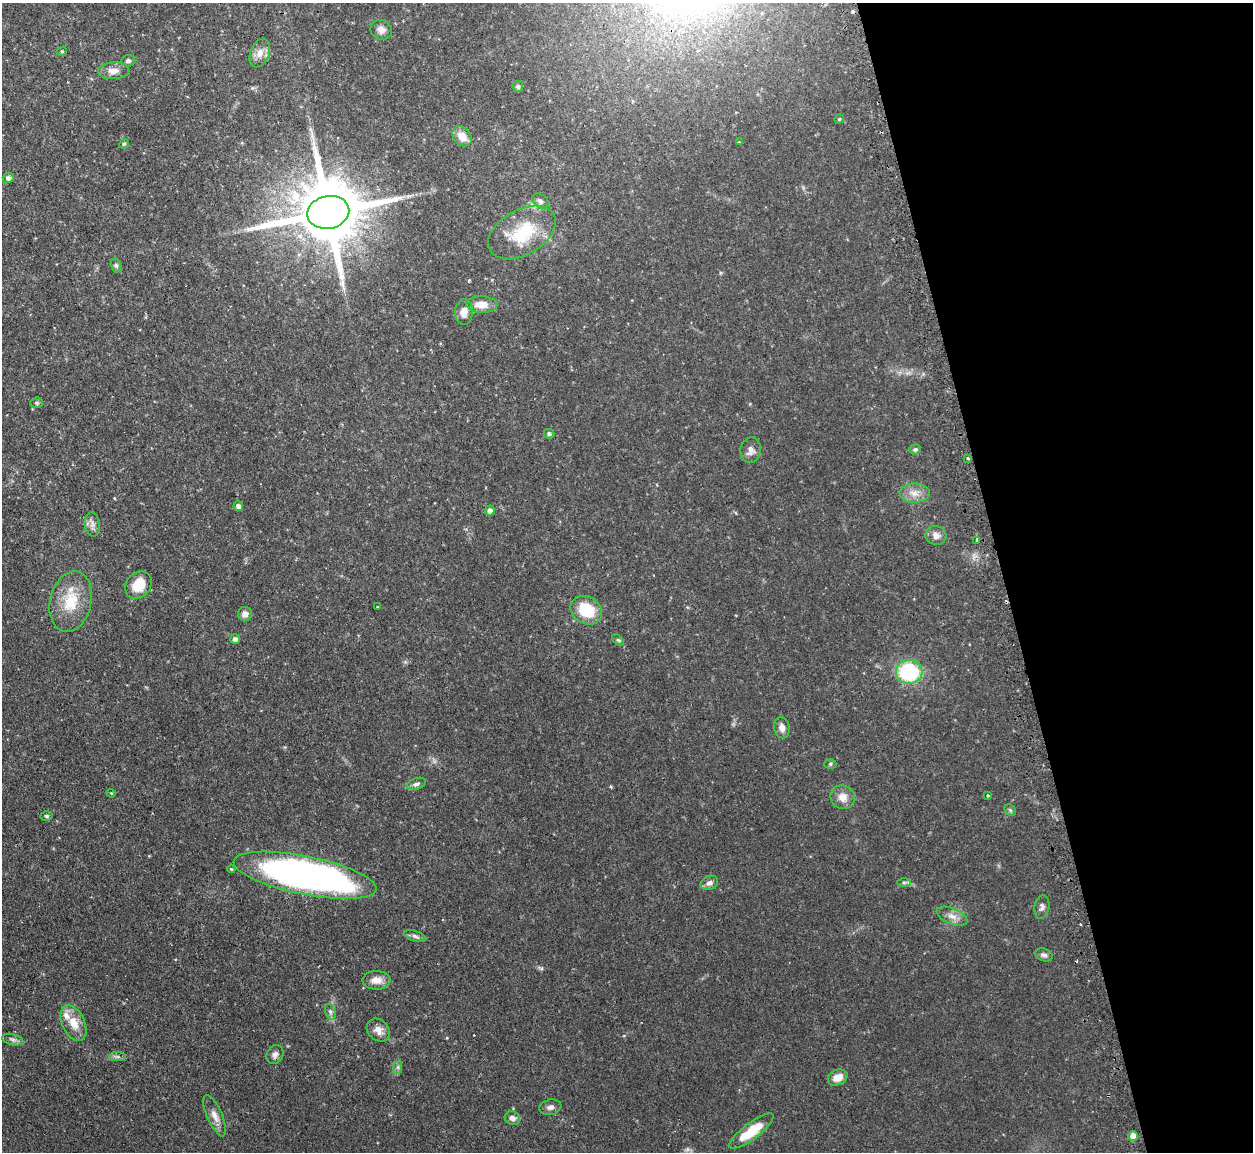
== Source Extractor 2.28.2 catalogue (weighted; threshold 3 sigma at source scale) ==
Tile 12 of 4 x 4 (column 4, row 3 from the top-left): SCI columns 3787-5037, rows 1313-2462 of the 5072 x 5047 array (HDU 1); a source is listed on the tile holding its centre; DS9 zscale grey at full resolution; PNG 1255 x 1154 px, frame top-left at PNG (2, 3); each listed source drawn as its Kron ellipse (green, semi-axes under 4 px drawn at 4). Shown black and unused: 20% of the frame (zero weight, under 2 of 3 exposures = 4% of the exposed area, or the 3 px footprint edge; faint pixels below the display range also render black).
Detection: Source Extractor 2.28.2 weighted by HDU 2 'WHT'; one run over the whole footprint, this tile lists its part. Background 0.0595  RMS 0.0067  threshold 0.0302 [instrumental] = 3 sigma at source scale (4.5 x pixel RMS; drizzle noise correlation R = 1.50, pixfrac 1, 0.05/0.05 arcsec/px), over >= 5 px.
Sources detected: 69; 2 cosmic-ray / hot-pixel residue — neither listed nor drawn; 1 inside a brighter listed object's ellipse — not listed separately; the other 66 listed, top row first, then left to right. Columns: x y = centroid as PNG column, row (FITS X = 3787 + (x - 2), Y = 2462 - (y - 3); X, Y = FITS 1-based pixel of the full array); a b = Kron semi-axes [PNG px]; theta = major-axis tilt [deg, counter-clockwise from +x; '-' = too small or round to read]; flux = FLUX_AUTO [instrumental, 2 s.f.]
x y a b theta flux
381 30 11 9 -30 3.6
62 51 5 3 - 0.71
260 53 15 9 67 5.4
128 61 7 6 - 1.8
113 71 15 8 2 5.3
518 87 5 5 - 1.3
839 119 5 4 - 0.68
462 136 11 8 -48 7.7
739 142 3 3 - 1.4
124 144 5 4 - 0.85
8 178 5 5 - 2.1
540 201 9 6 -41 2.2
328 212 21 16 11 7100
522 232 37 22 30 31
116 265 7 5 -74 1.5
482 304 15 8 -1 8.6
464 312 13 9 87 5
37 403 6 5 - 1.1
549 434 5 4 - 1.5
915 449 6 5 - 1.3
751 450 13 10 81 4
968 458 3 2 - 1.5
915 493 15 9 1 6.1
238 506 5 5 - 3.4
490 510 5 4 - 3
92 524 12 7 -82 3.2
936 536 10 9 - 4
977 540 4 3 - 3.6
138 585 15 12 53 14
71 601 31 20 76 22
378 607 3 2 - 0.99
586 610 16 13 -32 22
245 614 7 7 - 3.1
235 639 5 5 - 2.1
618 640 7 4 -44 0.95
909 672 13 12 - 55
782 728 10 7 -80 3.7
830 764 6 5 - 1.1
416 784 10 5 18 1.9
111 793 4 3 - 0.62
988 795 3 3 - 1.3
843 797 12 11 - 6.8
1010 810 6 5 - 1
46 816 6 4 -2 1.1
231 869 4 3 - 0.68
305 875 73 19 -11 330
904 882 7 4 0 1.2
709 883 9 7 25 2.9
1042 907 12 7 80 2.3
952 916 16 8 -23 5
415 936 11 5 -18 2.1
1044 955 9 6 -19 2.1
377 980 14 9 1 6.1
330 1012 8 5 -71 1.7
74 1023 19 11 -65 10
378 1030 13 10 -46 5
12 1040 10 5 -15 1.9
275 1054 10 8 59 2.6
118 1057 8 4 0 1.5
398 1067 7 4 72 1.4
838 1077 10 7 25 7.3
550 1107 11 7 11 2.6
215 1116 22 7 -66 5.4
512 1118 8 6 -27 3.1
751 1131 27 8 37 20
1133 1136 5 4 - 8.8